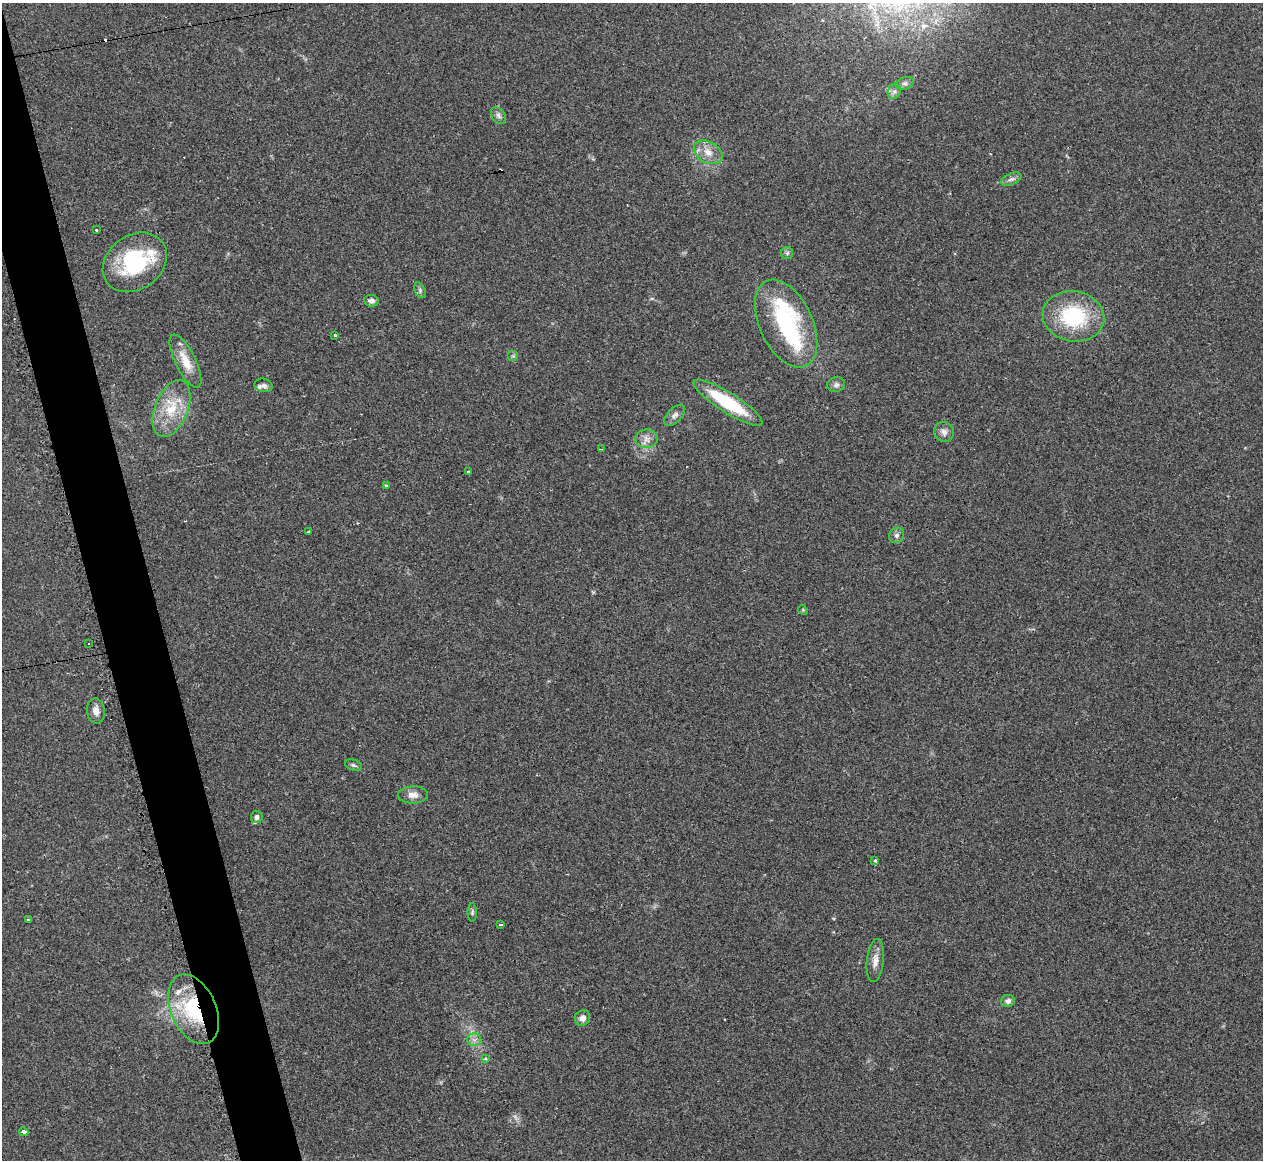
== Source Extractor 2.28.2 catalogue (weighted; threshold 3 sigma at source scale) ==
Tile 11 of 4 x 4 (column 3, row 3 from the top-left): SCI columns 2552-3812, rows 1418-2575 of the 5073 x 5080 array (HDU 1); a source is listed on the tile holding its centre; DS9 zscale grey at full resolution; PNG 1265 x 1162 px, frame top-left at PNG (2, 3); each listed source drawn as its Kron ellipse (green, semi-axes under 4 px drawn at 4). Shown black and unused: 4% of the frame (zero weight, under 2 of 3 exposures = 2% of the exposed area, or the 3 px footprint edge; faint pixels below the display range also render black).
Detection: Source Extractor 2.28.2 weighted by HDU 2 'WHT'; one run over the whole footprint, this tile lists its part. Background 0.059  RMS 0.0071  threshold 0.0318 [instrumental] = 3 sigma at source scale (4.5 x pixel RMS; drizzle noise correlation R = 1.50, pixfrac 1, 0.05/0.05 arcsec/px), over >= 5 px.
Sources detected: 59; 1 too faint to see at this stretch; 2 inside a brighter object's white glare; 8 cosmic-ray / hot-pixel residue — neither listed nor drawn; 4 inside a brighter listed object's ellipse — not listed separately; the other 44 listed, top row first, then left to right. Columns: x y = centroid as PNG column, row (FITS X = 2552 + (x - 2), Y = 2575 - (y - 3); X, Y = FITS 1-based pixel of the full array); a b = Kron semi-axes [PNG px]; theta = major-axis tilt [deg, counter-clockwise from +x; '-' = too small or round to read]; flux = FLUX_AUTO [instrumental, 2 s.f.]
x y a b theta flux
905 83 9 6 17 2
894 91 8 6 69 2.4
498 116 9 6 -51 2.3
708 152 15 10 -29 7.8
1011 179 11 5 23 2.4
96 230 3 3 - 2.4
787 253 6 6 - 1.5
135 262 34 27 35 59
420 290 8 5 -67 1.5
371 301 7 6 - 2.9
1073 316 31 25 -11 54
786 324 47 26 -65 72
335 335 4 3 - 0.73
513 356 5 5 - 1.2
185 361 29 10 -64 14
264 385 9 6 -13 2.6
836 385 9 7 15 2.6
728 403 40 10 -32 43
172 408 30 16 68 23
675 415 13 7 45 3.2
944 432 10 9 - 3.6
646 439 11 9 4 4.7
602 449 4 2 - 1.1
468 472 3 3 - 6.2
386 486 4 3 - 2.1
308 532 3 3 - 2
897 535 8 7 - 2.1
803 610 5 4 - 0.77
89 644 3 2 - 0.96
96 711 13 9 -84 4.8
354 765 9 5 -18 1.5
413 795 15 8 1 5.3
257 817 6 6 - 2
875 861 3 3 - 2.9
472 912 9 4 90 1.3
28 920 3 2 - 0.82
501 924 3 3 - 2
875 961 22 8 84 6.2
1008 1001 7 6 - 2.3
194 1009 37 22 -66 55
583 1018 8 7 - 4.3
474 1040 7 6 - 2.5
485 1059 4 3 - 1.3
24 1132 5 3 - 8.1
Overlapping masked pixels (flux is a lower limit): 1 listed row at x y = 194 1009